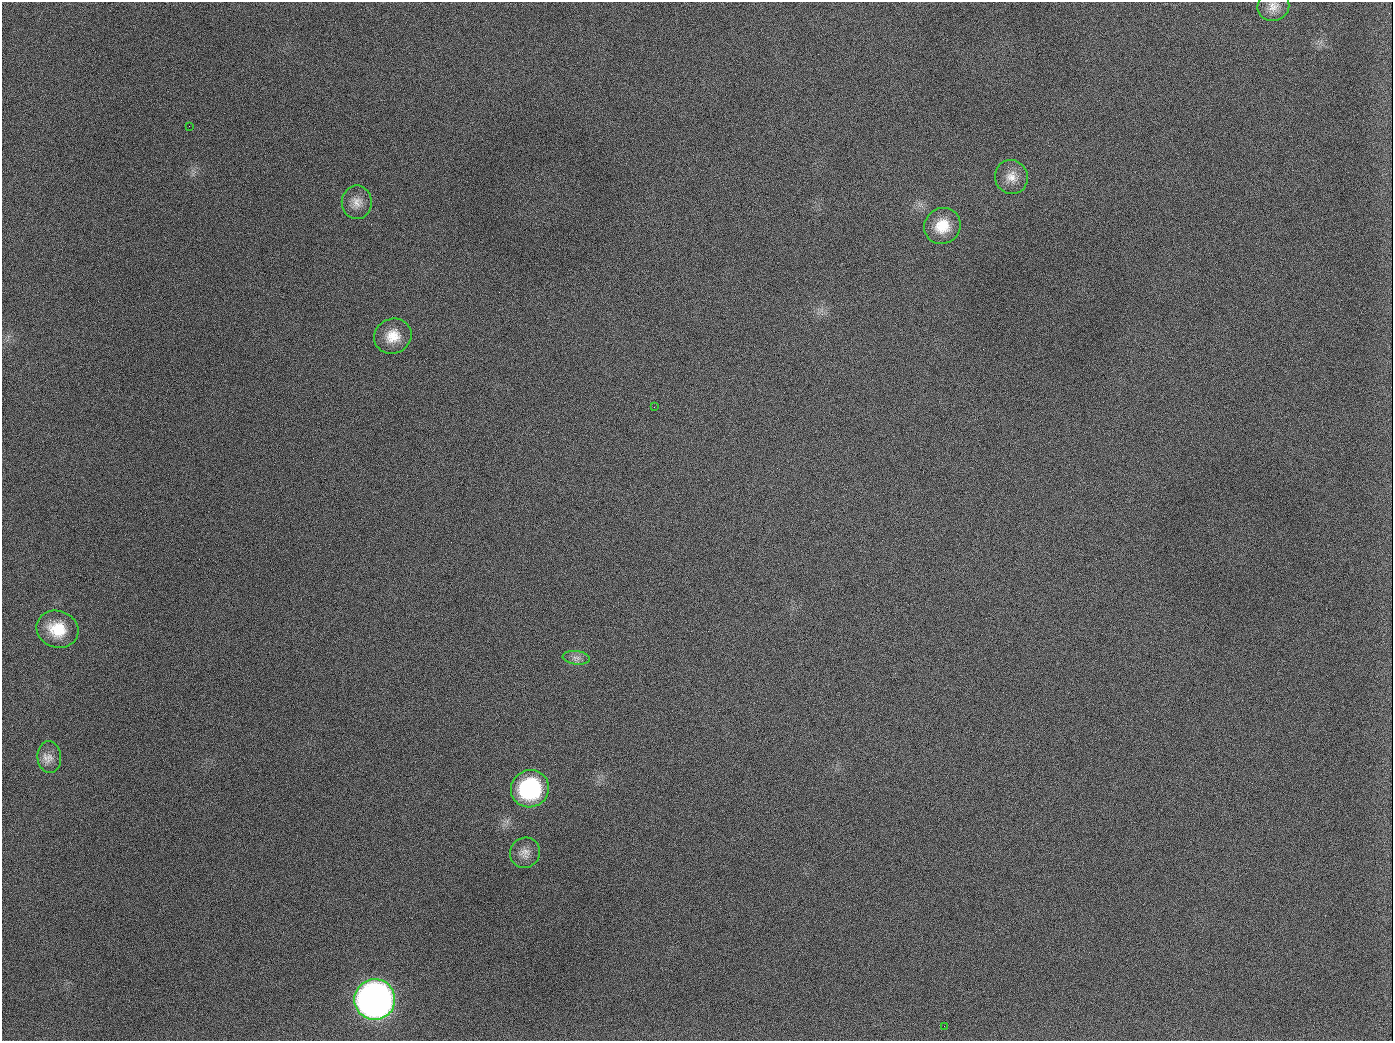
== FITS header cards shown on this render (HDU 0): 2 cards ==
NAXIS1  =                 1391
NAXIS2  =                 1039

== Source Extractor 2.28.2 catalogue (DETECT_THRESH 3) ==
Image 1391 x 1039 px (HDU 0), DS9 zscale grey, 1 PNG px = 1 image px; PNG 1395 x 1043 px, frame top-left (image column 1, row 1039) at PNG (2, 2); each listed source drawn as its Kron ellipse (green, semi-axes under 4 px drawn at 4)
Background 1720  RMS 75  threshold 225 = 3 sigma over >= 5 px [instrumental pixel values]
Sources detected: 14; all 14 listed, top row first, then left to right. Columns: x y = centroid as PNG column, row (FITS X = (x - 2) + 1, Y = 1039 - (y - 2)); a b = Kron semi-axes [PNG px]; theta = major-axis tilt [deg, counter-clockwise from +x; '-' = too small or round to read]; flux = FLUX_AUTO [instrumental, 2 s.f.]
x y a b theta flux
1273 6 16 14 20 5.4e+04
189 126 3 2 - 5.8e+03
1011 177 17 16 - 6.8e+04
357 202 17 15 88 5.8e+04
942 226 19 17 41 1.2e+05
393 336 19 17 27 1.0e+05
654 407 2 2 - 3.2e+03
57 629 21 18 -20 1.6e+05
576 658 14 6 -6 2.8e+04
49 757 16 12 -84 4.8e+04
530 789 19 18 - 5.2e+05
525 853 15 14 - 4.9e+04
375 999 20 20 - 3.7e+06
944 1026 3 2 - 5.1e+03